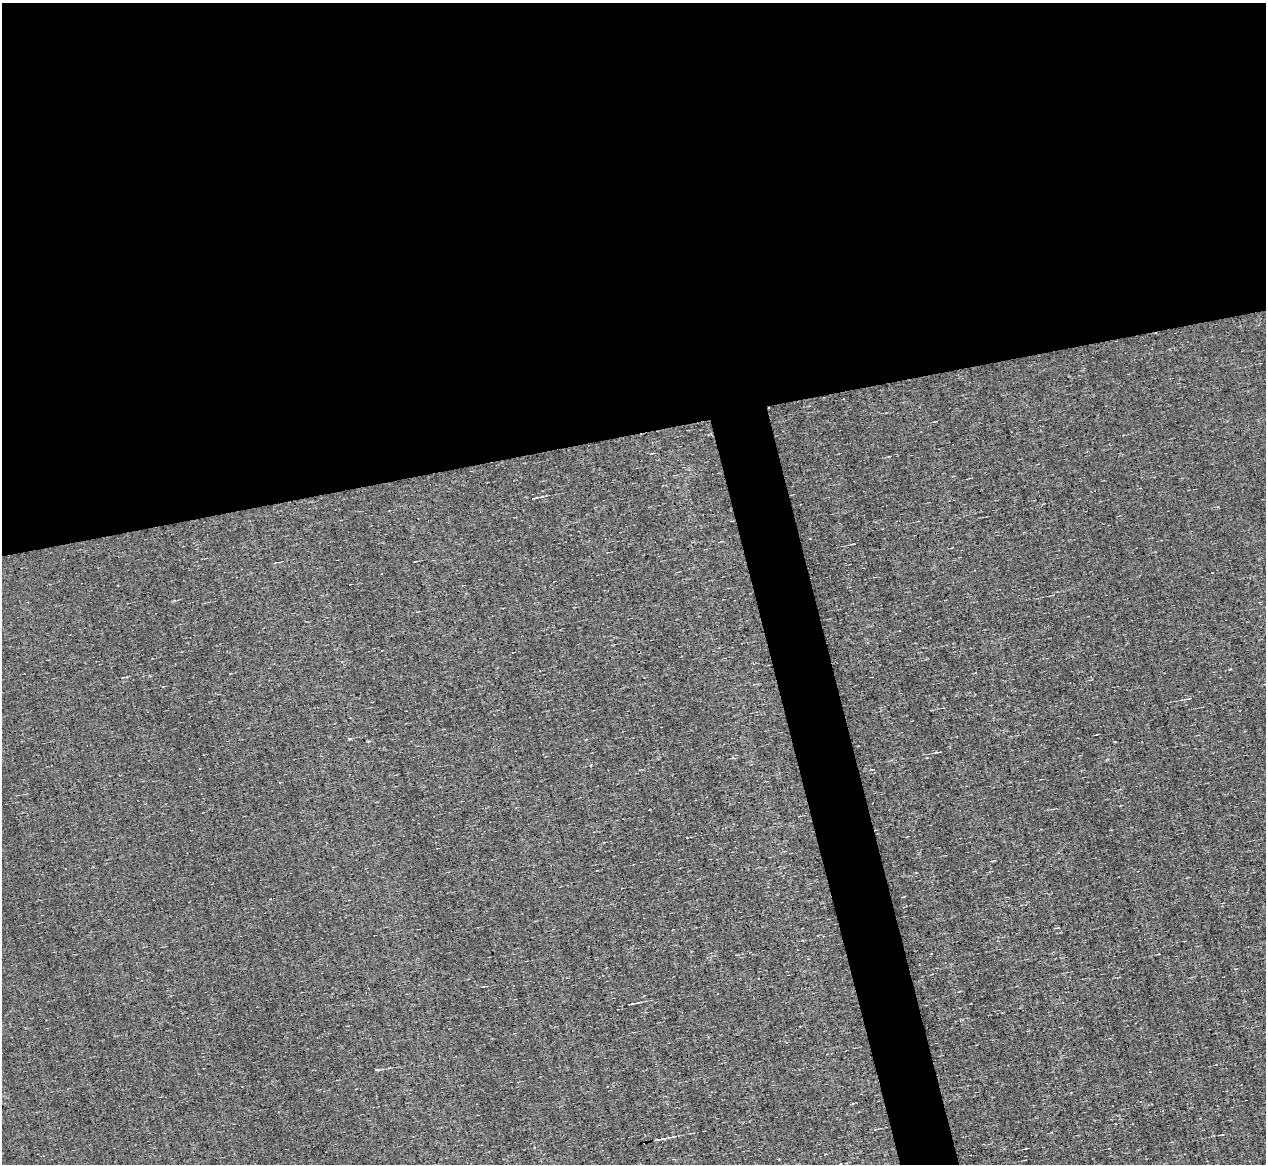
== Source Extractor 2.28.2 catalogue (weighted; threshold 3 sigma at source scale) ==
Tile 2 of 4 x 4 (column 2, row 1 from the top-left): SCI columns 1265-2528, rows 3731-4892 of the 5057 x 5015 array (HDU 1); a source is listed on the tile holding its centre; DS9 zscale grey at full resolution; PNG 1268 x 1166 px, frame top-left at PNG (2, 3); no overlay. Shown black and unused: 40% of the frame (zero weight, under 3 of 4 exposures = <1% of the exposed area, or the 3 px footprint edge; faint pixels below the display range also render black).
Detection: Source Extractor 2.28.2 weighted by HDU 2 'WHT'; one run over the whole footprint, this tile lists its part. Background -0.00238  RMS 0.051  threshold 0.228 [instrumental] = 3 sigma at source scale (4.5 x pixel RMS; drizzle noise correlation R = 1.50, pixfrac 1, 0.05/0.05 arcsec/px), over >= 5 px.
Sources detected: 16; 8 cosmic-ray / hot-pixel residue — not listed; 1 inside a brighter listed object's ellipse — not listed separately; the other 7 listed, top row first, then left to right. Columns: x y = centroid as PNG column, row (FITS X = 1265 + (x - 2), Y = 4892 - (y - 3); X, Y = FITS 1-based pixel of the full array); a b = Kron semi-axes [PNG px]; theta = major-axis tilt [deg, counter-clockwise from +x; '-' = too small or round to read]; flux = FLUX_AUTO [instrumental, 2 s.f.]
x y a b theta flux
534 498 7 3 17 6.3
853 544 4 2 - 4.3
415 561 4 2 - 3.9
939 752 9 2 3 7.4
596 870 2 2 - 4.4
632 1004 12 2 10 11
660 1139 10 2 7 14